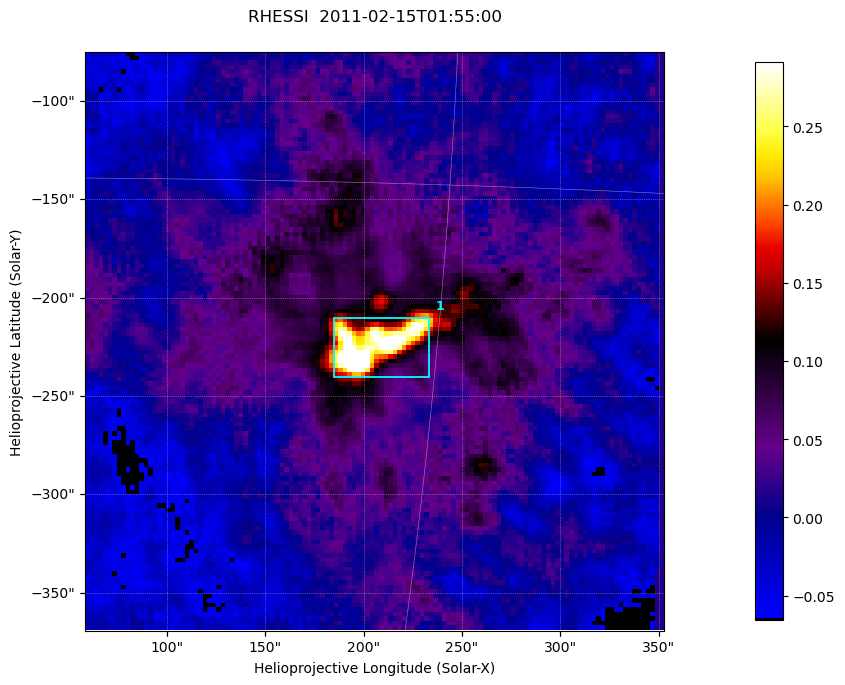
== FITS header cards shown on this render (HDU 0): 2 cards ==
TELESCOP= 'RHESSI  '           / Name of the Telescope or Mission
DATE_OBS= '2011-02-15T01:55:00.000' / nominal U.T. date when integration of this

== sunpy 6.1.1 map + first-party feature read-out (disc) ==
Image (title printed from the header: RHESSI  2011-02-15T01:55:00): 128 x 128 px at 2.3 arcsec/px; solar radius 971 arcsec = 422 px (partial field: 2.9% of the solar disc is inside the frame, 100% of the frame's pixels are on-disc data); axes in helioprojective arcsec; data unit not stated in the header (colour bar unlabelled)
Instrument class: DISC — disc imager (sunpy class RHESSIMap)
Bright regions (active regions / flare kernels): reference = the on-disc median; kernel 3 px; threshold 5 sigma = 0.212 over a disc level ~0.0114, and >= 1.15x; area >= 16 px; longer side >= 3 px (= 6.9 arcsec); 1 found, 1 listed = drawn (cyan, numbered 1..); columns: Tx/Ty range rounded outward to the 5 arcsec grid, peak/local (2 s.f.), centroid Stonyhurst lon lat
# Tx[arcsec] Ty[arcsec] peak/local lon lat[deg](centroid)
1 185..235 -240..-210 44 +13 -20